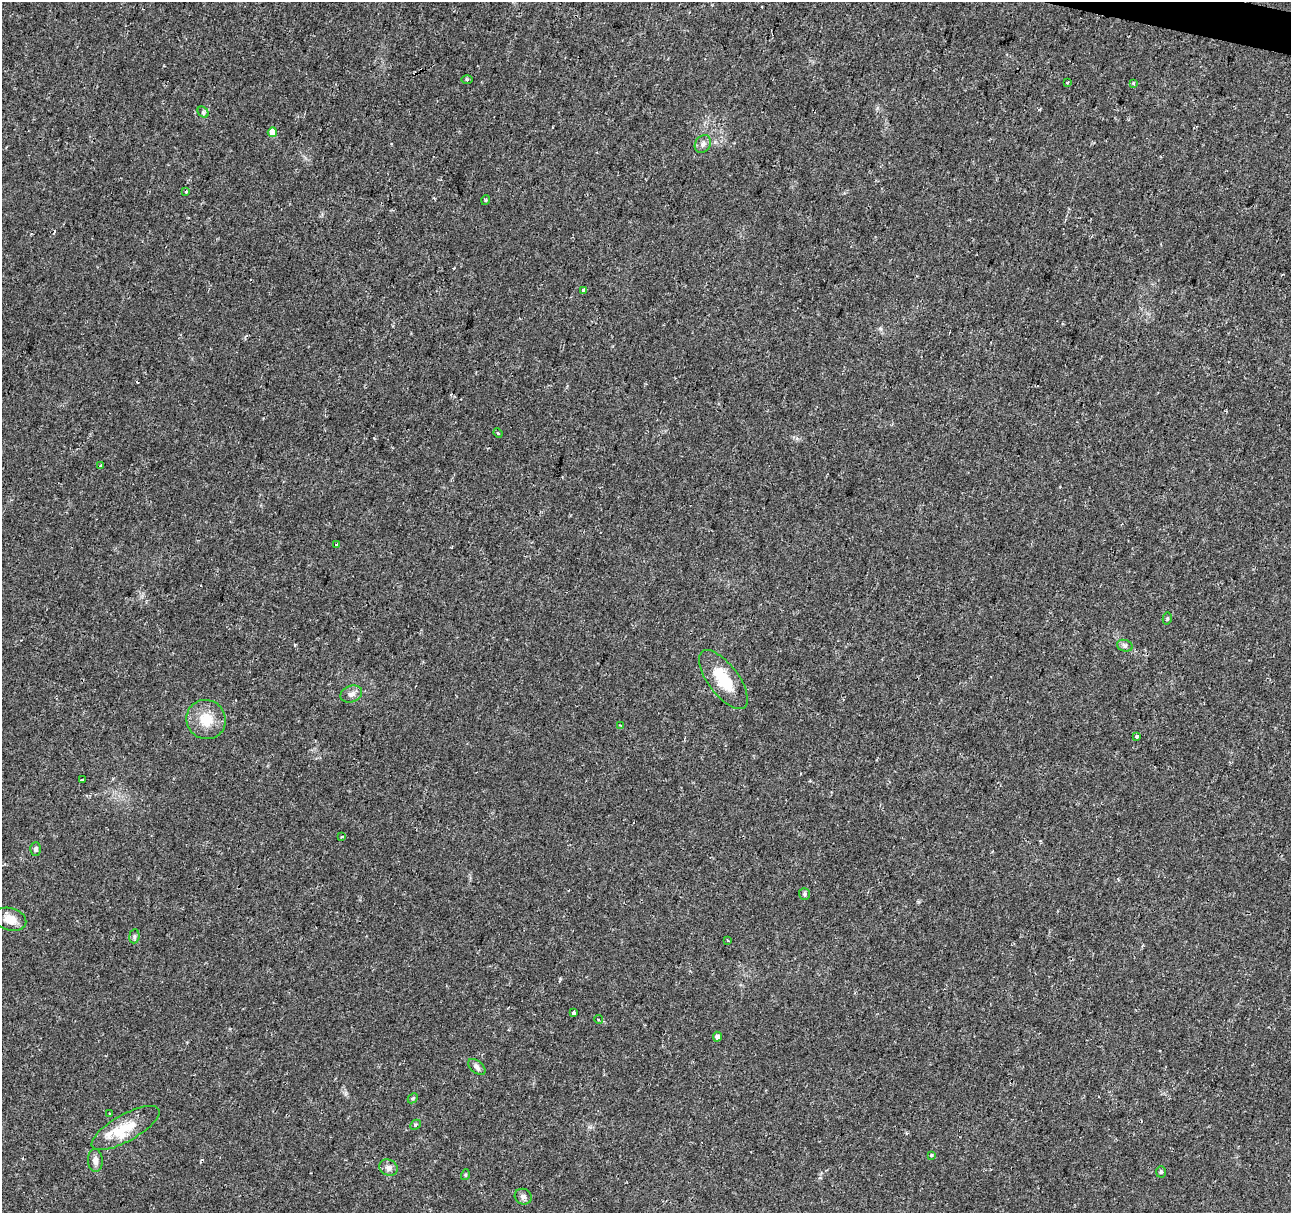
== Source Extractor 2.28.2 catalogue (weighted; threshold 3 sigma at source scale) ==
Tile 10 of 4 x 4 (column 2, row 3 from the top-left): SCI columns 1298-2586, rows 1495-2705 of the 5165 x 5346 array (HDU 1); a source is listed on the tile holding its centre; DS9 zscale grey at full resolution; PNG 1293 x 1215 px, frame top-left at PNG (2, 2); each listed source drawn as its Kron ellipse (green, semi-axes under 4 px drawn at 4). Shown black and unused: <1% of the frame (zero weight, under 2 of 3 exposures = <1% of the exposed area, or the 3 px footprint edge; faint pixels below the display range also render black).
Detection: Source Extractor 2.28.2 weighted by HDU 2 'WHT'; one run over the whole footprint, this tile lists its part. Background 0.0365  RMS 0.0038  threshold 0.017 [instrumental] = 3 sigma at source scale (4.5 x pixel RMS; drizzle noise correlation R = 1.50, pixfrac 1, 0.0396/0.0396 arcsec/px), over >= 5 px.
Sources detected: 48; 8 cosmic-ray / hot-pixel residue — neither listed nor drawn; the other 40 listed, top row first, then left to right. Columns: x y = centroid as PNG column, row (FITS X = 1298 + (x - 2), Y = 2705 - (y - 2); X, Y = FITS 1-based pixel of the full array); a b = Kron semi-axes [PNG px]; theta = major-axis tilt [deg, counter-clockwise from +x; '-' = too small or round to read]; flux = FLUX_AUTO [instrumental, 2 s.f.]
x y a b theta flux
467 80 6 4 -1 0.51
1067 82 3 3 - 1.6
1133 83 4 3 - 0.8
203 112 6 4 -46 0.64
272 132 5 4 - 4.6
703 144 9 7 55 1.6
186 191 3 3 - 1.4
486 200 5 3 - 0.34
583 290 4 3 - 1.1
498 433 5 3 - 0.4
101 465 3 3 - 0.77
337 545 4 3 - 0.64
1167 619 6 4 79 0.49
1125 646 8 5 -18 0.96
723 679 35 15 -53 14
351 694 11 8 21 1.8
206 720 20 19 - 8.5
620 725 3 3 - 0.27
1137 737 3 3 - 1.5
82 780 3 3 - 3.1
341 836 3 3 - 0.71
36 849 6 5 - 1
804 894 6 5 - 0.7
10 919 16 11 -15 4.3
134 936 7 5 83 0.79
728 940 3 2 - 0.66
574 1012 4 3 - 3
599 1019 4 4 - 0.63
717 1037 5 4 - 1.4
477 1067 10 6 -41 1.3
413 1098 6 4 44 0.47
109 1114 2 2 - 0.32
415 1125 6 4 45 0.6
126 1128 38 13 29 11
931 1155 3 3 - 1.9
95 1160 11 7 -87 1.9
388 1167 9 7 -26 1.5
1161 1172 6 5 - 0.56
465 1175 5 3 - 0.38
523 1197 9 7 -26 1.5